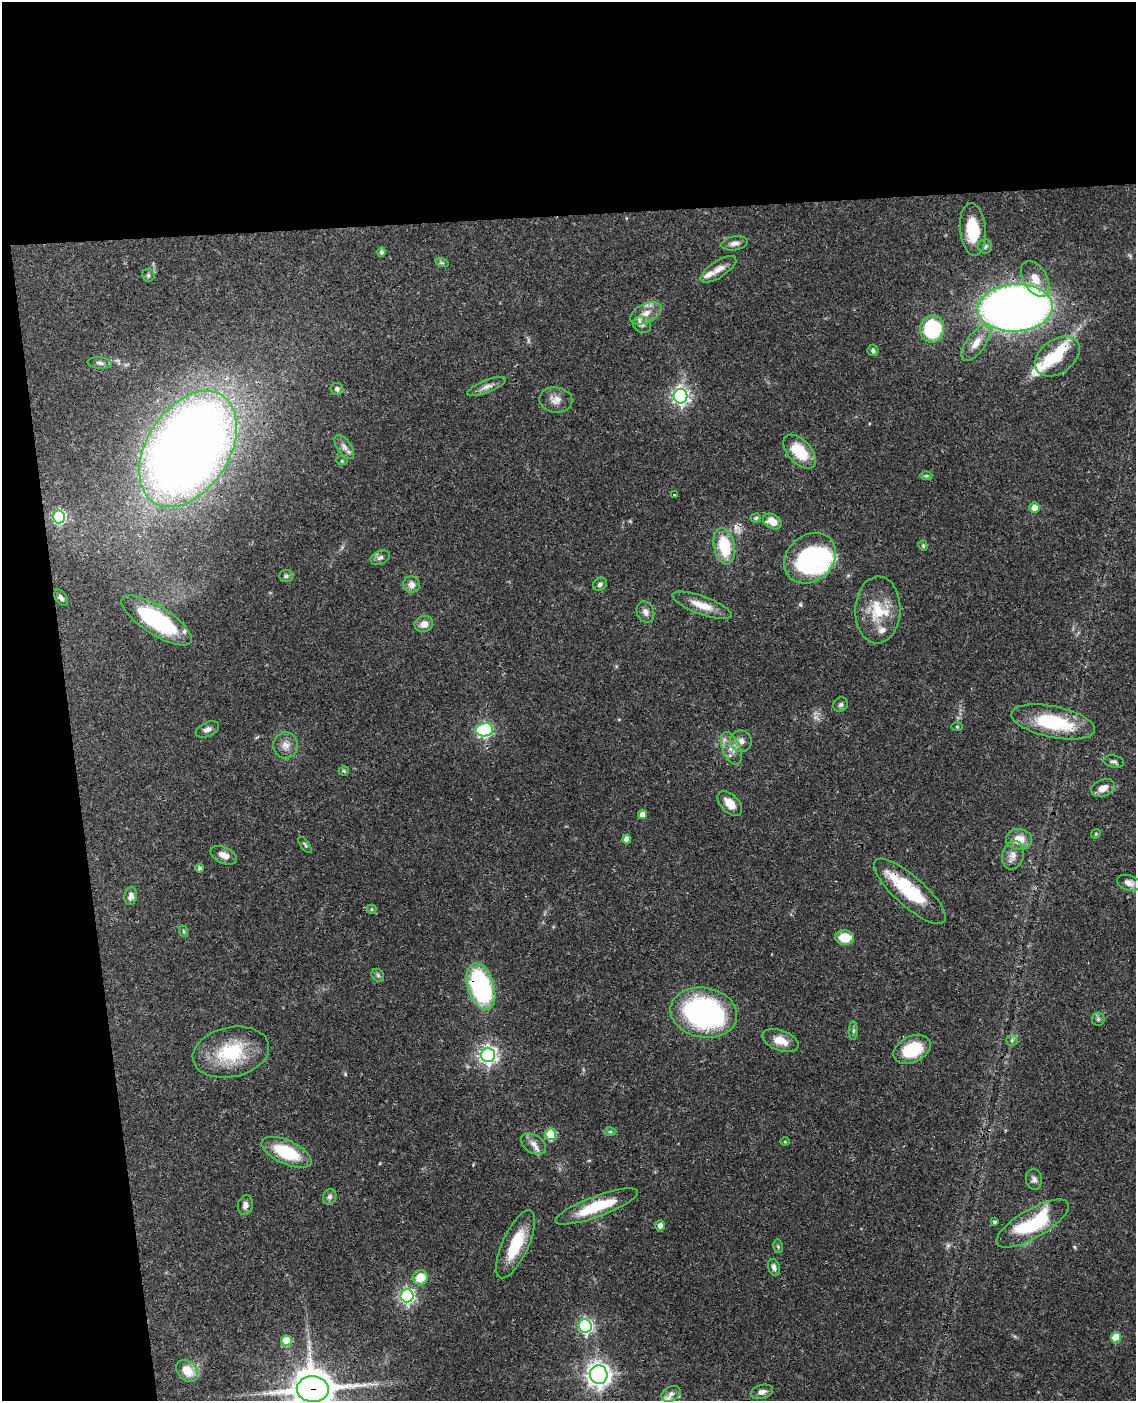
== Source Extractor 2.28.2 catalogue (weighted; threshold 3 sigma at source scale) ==
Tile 1 of 4 x 3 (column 1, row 1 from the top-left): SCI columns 58-1191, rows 3042-4440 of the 4648 x 4580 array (HDU 1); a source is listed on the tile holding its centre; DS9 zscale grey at full resolution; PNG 1138 x 1403 px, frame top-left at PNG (2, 2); each listed source drawn as its Kron ellipse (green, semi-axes under 4 px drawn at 4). Shown black and unused: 21% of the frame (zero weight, under 3 of 4 exposures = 6% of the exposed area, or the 3 px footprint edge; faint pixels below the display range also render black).
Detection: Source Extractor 2.28.2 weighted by HDU 2 'WHT'; one run over the whole footprint, this tile lists its part. Background 0.0901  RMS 0.0036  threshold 0.0161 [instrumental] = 3 sigma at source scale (4.5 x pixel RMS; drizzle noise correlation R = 1.50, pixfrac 1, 0.05/0.05 arcsec/px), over >= 5 px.
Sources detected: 114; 1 too faint to see at this stretch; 1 inside a brighter object's white glare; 1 cosmic-ray / hot-pixel residue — neither listed nor drawn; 7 inside a brighter listed object's ellipse — not listed separately; the other 104 listed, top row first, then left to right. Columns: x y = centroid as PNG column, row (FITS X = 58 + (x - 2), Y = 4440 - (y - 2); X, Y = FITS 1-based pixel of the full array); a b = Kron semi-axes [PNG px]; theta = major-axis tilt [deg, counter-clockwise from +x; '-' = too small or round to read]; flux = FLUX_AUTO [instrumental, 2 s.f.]
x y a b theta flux
973 230 26 13 -85 13
734 243 13 7 10 1.9
985 246 7 7 - 0.91
381 252 5 4 - 0.82
442 263 7 4 -18 0.63
718 269 20 8 33 3.3
148 275 6 6 - 0.73
1035 279 19 12 -59 5.3
1015 308 37 23 3 330
646 313 17 9 26 4.1
642 325 9 8 - 1.6
932 329 14 12 82 28
976 343 21 9 54 4.8
873 351 5 5 - 0.85
1057 356 25 16 37 13
100 363 12 5 -5 1.3
487 387 20 6 22 2.3
337 389 6 6 - 0.95
680 396 7 7 - 120
556 400 16 12 -9 3.5
344 447 14 7 -57 2
188 449 64 41 58 510
800 452 20 11 -47 13
342 461 6 3 -18 0.38
926 476 6 4 0 0.48
674 495 3 3 - 0.75
1035 508 5 5 - 4.6
59 517 6 6 - 52
756 518 5 4 - 0.54
772 521 10 7 -30 4.2
724 546 18 10 -79 15
923 546 5 4 - 0.46
380 558 10 6 25 1.3
810 558 28 23 41 47
286 576 7 6 - 0.85
600 584 7 6 - 1.1
412 585 8 8 - 2.4
61 598 9 5 -57 1.1
702 605 31 9 -20 6.2
878 610 33 22 87 13
645 612 11 8 -67 1.9
157 620 40 14 -32 38
424 624 9 8 - 3.2
841 705 8 7 - 0.97
1053 722 42 15 -12 26
957 727 6 4 0 0.41
207 729 12 7 24 1.6
484 730 9 6 10 70
741 741 11 10 - 2.4
286 745 13 12 - 3.1
731 748 17 9 -67 3.8
1114 762 10 6 -8 1
344 771 5 4 - 0.52
1103 788 12 8 23 3
730 803 15 9 -45 4.7
643 814 5 4 - 3.1
1096 834 5 4 - 0.44
627 839 4 4 - 2.5
1019 840 13 10 1 5.2
305 845 9 3 -53 0.57
224 855 14 8 -24 3.3
1013 855 14 11 78 2.9
200 868 4 4 - 0.95
1129 883 12 7 -17 2.2
910 891 46 15 -42 22
131 896 9 6 82 1.8
371 909 5 4 - 0.48
183 931 6 3 -72 0.44
844 938 9 7 -7 7.5
378 975 7 5 -46 0.76
481 987 24 13 -72 60
704 1013 33 25 -10 80
1098 1019 6 6 - 0.81
854 1030 9 4 89 0.84
1012 1040 6 5 - 0.73
780 1041 19 10 -20 5.3
912 1049 19 13 26 16
231 1052 39 25 12 22
488 1055 7 7 - 150
610 1132 6 4 1 0.59
551 1134 6 5 - 21
785 1141 5 3 - 0.33
533 1144 14 9 -32 2.7
287 1152 27 11 -24 18
1034 1179 10 8 -85 1.3
330 1197 8 6 72 1.2
245 1205 10 7 76 1.7
597 1206 44 10 20 15
995 1222 3 3 - 0.71
1033 1224 41 14 30 29
660 1225 5 5 - 1.8
516 1244 37 13 65 15
778 1246 7 5 -78 0.54
774 1267 8 5 -74 1.3
420 1277 8 7 - 6.9
407 1296 6 6 - 87
585 1326 7 6 - 64
1116 1337 5 5 - 9.3
287 1340 5 5 - 9.3
187 1371 12 9 -46 6.8
599 1375 9 8 - 250
313 1389 16 13 -3 920
762 1392 11 7 17 1.8
671 1394 10 7 28 1.5
Overlapping masked pixels (flux is a lower limit): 5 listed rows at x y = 188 449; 157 620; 910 891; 481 987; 313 1389
Isophote crosses this tile's border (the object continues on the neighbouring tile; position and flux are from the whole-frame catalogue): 1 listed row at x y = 313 1389